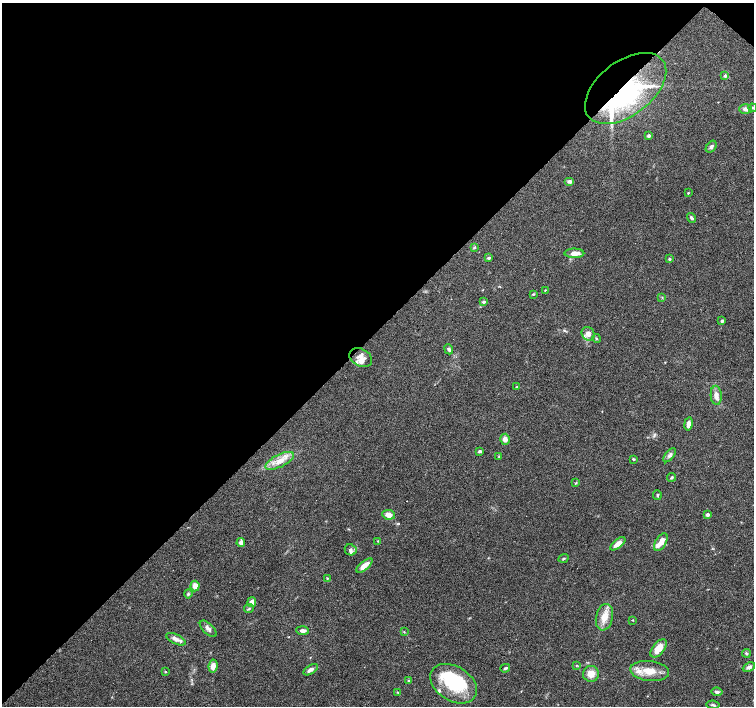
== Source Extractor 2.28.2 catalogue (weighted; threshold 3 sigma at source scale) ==
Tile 2 of 4 x 4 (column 2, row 1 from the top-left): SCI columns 1505-3007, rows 4387-5794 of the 6017 x 6020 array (HDU 1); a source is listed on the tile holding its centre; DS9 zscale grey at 2 x 2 block average (1 PNG px = mean of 2 x 2 image px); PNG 756 x 708 px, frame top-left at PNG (2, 3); each listed source drawn as its Kron ellipse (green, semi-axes under 4 px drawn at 4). Shown black and unused: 47% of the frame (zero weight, under 3 of 6 exposures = <1% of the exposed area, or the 3 px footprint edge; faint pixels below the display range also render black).
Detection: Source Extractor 2.28.2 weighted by HDU 2 'WHT'; one run over the whole footprint, this tile lists its part. Background 0.0985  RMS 0.0045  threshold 0.0185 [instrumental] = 3 sigma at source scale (4.09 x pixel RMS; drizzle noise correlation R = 1.36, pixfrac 0.8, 0.0396/0.0396 arcsec/px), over >= 5 px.
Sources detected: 81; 2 inside a brighter object's white glare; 2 cosmic-ray / hot-pixel residue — neither listed nor drawn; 8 inside a brighter listed object's ellipse — not listed separately; the other 69 listed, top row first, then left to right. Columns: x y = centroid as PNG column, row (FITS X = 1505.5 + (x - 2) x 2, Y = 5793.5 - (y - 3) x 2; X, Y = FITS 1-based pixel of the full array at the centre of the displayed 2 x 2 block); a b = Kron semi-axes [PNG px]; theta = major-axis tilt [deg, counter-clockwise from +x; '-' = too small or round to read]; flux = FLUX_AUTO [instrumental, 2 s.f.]
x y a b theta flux
725 76 4 3 - 1.7
626 88 46 27 37 150
753 108 4 3 - 1.5
745 109 6 5 - 3.9
649 136 3 2 - 3.4
711 147 7 4 54 2.4
569 181 5 4 - 2.2
688 193 3 2 - 0.66
692 218 5 3 - 2.1
474 247 4 3 - 1
574 253 10 4 0 7.6
489 258 4 3 - 1.6
669 259 4 3 - 1.2
545 290 3 2 - 0.78
533 294 4 3 - 1.1
662 297 3 2 - 0.66
484 302 3 3 - 1.6
722 321 3 3 - 1.6
588 334 7 6 - 6.1
597 338 4 2 - 0.93
449 349 5 3 - 2.1
361 357 12 8 -28 8.2
517 387 4 2 - 0.95
716 395 9 5 -85 5.7
688 424 7 3 80 5.4
505 439 5 5 - 5.2
480 451 4 3 - 1.6
670 455 8 4 52 2.8
499 457 4 3 - 0.85
634 459 3 2 - 1.1
280 461 16 6 27 11
672 477 4 3 - 1.3
576 483 4 3 - 0.81
657 495 5 3 - 1.3
388 515 6 4 -8 7.6
707 515 3 2 - 3.9
378 541 4 3 - 0.96
661 542 10 5 59 9.1
241 543 4 4 - 4.5
618 544 9 4 39 7.8
351 550 6 5 - 2.8
563 558 5 3 - 1.4
364 566 10 4 40 10
327 578 3 3 - 0.73
195 586 5 4 - 7.7
188 594 4 4 - 1.5
252 602 5 3 - 7.8
249 609 5 3 - 1.3
604 617 13 8 78 12
633 620 3 2 - 0.52
208 629 10 5 -44 3.6
303 631 6 4 -3 3
404 632 3 2 - 0.58
176 639 10 4 -25 5.5
658 648 11 5 51 14
746 653 4 3 - 1.4
577 665 4 2 - 0.72
213 666 6 4 82 6.3
749 667 6 4 28 4.1
505 668 5 2 - 1.8
310 670 8 4 33 3.6
650 671 19 10 -6 16
165 672 3 2 - 0.87
591 674 8 8 - 9.5
409 681 4 3 - 1.3
454 684 25 17 -32 51
398 692 4 2 - 0.76
717 692 5 3 - 2.9
713 705 6 3 -8 1.6
Overlapping masked pixels (flux is a lower limit): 1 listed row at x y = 626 88
Isophote crosses this tile's border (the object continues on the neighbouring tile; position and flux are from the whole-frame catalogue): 1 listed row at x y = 753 108
Diffuse or blended objects may show on this block-average render without a row.